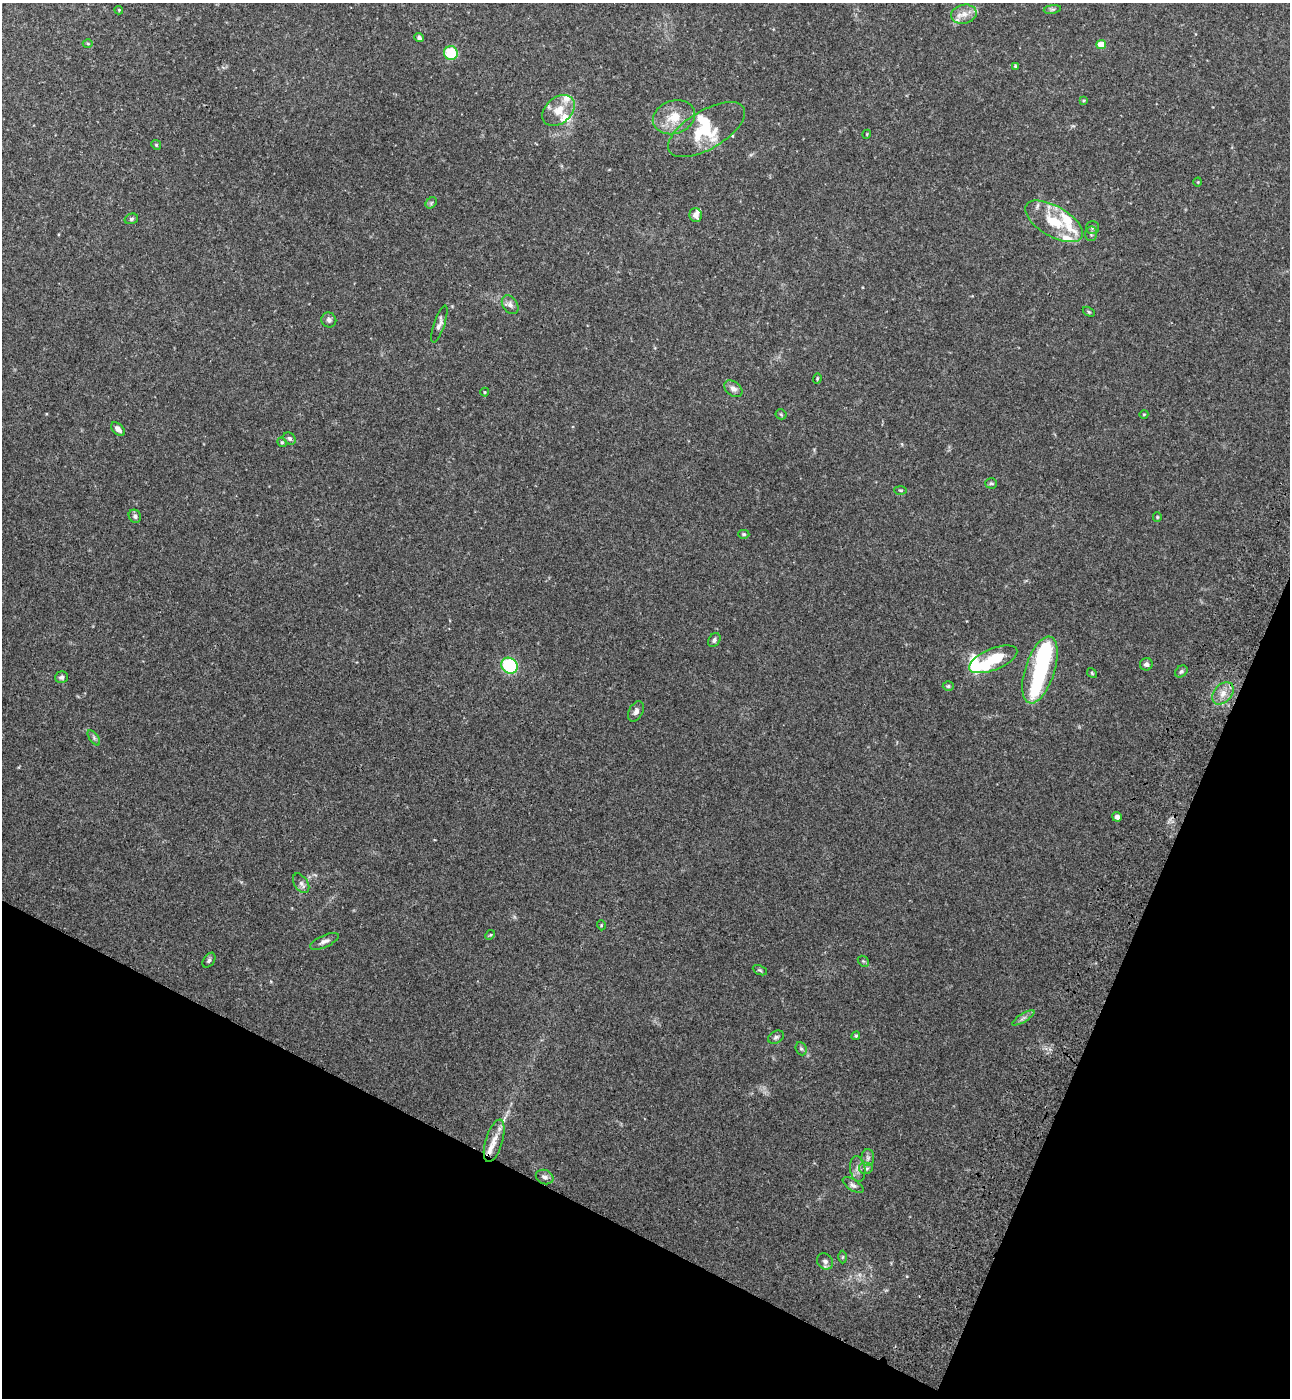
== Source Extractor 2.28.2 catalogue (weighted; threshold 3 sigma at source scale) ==
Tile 15 of 4 x 4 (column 3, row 4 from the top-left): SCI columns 2971-4258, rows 62-1457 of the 5802 x 5712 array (HDU 1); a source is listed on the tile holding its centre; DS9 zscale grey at full resolution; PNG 1292 x 1400 px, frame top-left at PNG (2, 3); each listed source drawn as its Kron ellipse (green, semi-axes under 4 px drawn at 4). Shown black and unused: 21% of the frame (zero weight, under 3 of 4 exposures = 6% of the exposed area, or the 3 px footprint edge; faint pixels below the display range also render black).
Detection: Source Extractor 2.28.2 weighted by HDU 2 'WHT'; one run over the whole footprint, this tile lists its part. Background 0.0419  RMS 0.0055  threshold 0.0248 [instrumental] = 3 sigma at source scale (4.5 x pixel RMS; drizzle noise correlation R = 1.50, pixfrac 1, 0.05/0.05 arcsec/px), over >= 5 px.
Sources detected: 83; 4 inside a brighter object's white glare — neither listed nor drawn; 9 inside a brighter listed object's ellipse — not listed separately; the other 70 listed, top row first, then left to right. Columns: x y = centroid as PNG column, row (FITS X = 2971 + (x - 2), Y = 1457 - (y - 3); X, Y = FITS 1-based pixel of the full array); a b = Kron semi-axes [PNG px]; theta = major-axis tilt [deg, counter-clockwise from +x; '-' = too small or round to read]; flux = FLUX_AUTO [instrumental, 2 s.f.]
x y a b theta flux
1052 9 9 4 9 1
119 10 4 4 - 0.5
964 14 13 9 11 4.5
419 38 5 4 - 1.1
88 44 5 3 - 0.54
1101 44 5 4 - 11
451 53 7 7 - 17
1015 66 4 4 - 0.7
1084 100 4 4 - 0.65
558 110 18 13 41 8.3
674 117 21 16 19 11
707 129 43 19 30 22
867 134 4 3 - 0.49
156 145 5 4 - 0.64
1198 182 4 3 - 0.43
431 203 6 4 48 0.92
696 215 7 6 - 3
131 219 7 5 16 0.93
1054 221 32 15 -30 19
1092 228 6 6 - 1.1
1091 234 7 6 - 1.1
510 305 10 7 -56 2.5
1089 312 6 4 -32 0.7
329 320 8 7 - 1.8
439 324 19 5 71 2.4
817 378 5 3 - 0.55
733 389 10 7 -40 2.7
485 392 4 4 - 0.49
781 414 5 5 - 0.66
1144 414 4 3 - 0.43
118 429 8 5 -44 2.7
290 438 7 5 -43 1.1
282 442 5 4 - 0.64
991 483 6 5 - 0.83
900 490 6 3 -1 0.56
135 516 7 6 - 1.4
1157 517 5 4 - 0.59
744 534 6 4 -2 0.77
714 640 7 5 59 1.5
993 659 26 10 22 18
1146 664 6 6 - 1.6
509 666 9 7 -45 37
1040 670 35 14 72 46
1181 671 7 5 40 1
1092 673 5 4 - 0.67
61 677 6 6 - 1.2
948 686 5 4 - 0.87
1223 693 13 9 49 4.6
636 711 11 7 62 2.3
94 738 9 4 -55 1.1
1117 817 5 4 - 2.3
301 883 11 6 -56 1.9
601 925 5 3 - 0.43
490 935 5 4 - 0.59
324 941 15 6 24 2.5
209 960 8 5 55 1.2
863 961 6 4 -43 0.71
760 970 7 4 -24 0.84
1023 1018 13 4 31 1.7
856 1036 4 4 - 0.73
776 1037 8 6 28 1.3
801 1049 7 5 -68 0.95
494 1141 22 8 73 6.4
868 1158 8 6 89 1.6
866 1168 7 6 - 1.3
858 1169 13 7 -82 2.9
545 1177 9 7 -24 2.1
853 1185 12 5 -33 1.7
843 1257 6 4 89 0.7
825 1261 8 7 - 1.9